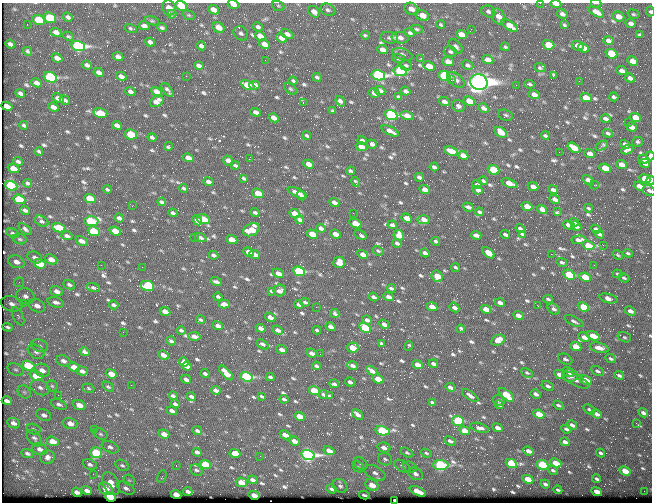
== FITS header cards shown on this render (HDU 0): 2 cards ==
NAXIS1  =                  650 / Width of table row in bytes
NAXIS2  =                  500 / Number of rows in table

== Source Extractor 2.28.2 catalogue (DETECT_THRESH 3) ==
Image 650 x 500 px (HDU 0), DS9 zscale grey, 1 PNG px = 1 image px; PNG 654 x 504 px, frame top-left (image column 1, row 500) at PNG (2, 3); each listed source drawn as its Kron ellipse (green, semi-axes under 4 px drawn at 4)
Background 358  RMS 1.4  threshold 4.33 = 3 sigma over >= 5 px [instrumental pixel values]
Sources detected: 724; of the 724, the 500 brightest by FLUX_AUTO listed and drawn (224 fainter detections omitted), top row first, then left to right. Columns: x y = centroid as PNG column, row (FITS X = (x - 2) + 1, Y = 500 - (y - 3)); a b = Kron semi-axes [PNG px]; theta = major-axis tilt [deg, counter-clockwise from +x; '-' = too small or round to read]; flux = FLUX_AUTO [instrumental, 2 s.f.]
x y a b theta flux
540 3 2 2 - 340
596 3 5 2 - 160
233 4 6 3 -15 580
556 4 5 3 - 580
181 6 6 4 -24 2700
278 6 6 5 - 140
169 8 7 6 - 1000
411 9 7 5 -27 770
214 10 6 4 -26 730
328 10 8 5 -26 240
488 11 7 5 -22 260
314 12 7 5 -41 480
596 12 8 4 -31 590
650 12 5 4 - 140
172 14 4 3 - 620
562 14 5 4 - 290
633 14 6 4 -15 160
189 15 6 4 -21 140
422 15 7 5 -21 1000
618 16 6 5 - 710
68 17 5 3 - 260
498 17 8 6 -64 630
50 18 6 5 - 4900
39 20 6 5 - 3600
152 21 7 4 -14 140
631 23 5 4 - 370
27 24 2 2 - 140
441 25 4 3 - 140
564 25 4 3 - 140
144 26 5 4 - 340
510 26 9 4 -34 1100
218 27 6 5 - 880
258 27 5 4 - 260
131 28 6 4 -16 170
162 28 5 3 - 200
417 29 6 4 -12 160
471 29 2 2 - 160
56 32 5 4 - 530
241 33 8 6 -46 270
410 33 5 4 - 210
287 34 6 4 -23 390
461 34 6 4 -24 860
365 35 4 3 - 150
640 35 4 3 - 140
68 36 6 4 -27 140
260 36 5 4 - 820
282 38 6 4 -26 860
389 38 9 5 -10 260
400 38 8 5 -8 490
608 40 5 4 - 330
150 42 5 4 - 320
10 44 5 4 - 290
264 44 6 4 -26 780
548 45 6 4 -20 3000
78 46 7 5 -18 28000
201 46 5 3 - 280
578 46 6 4 -25 540
456 47 8 5 -47 300
505 47 5 4 - 150
584 48 5 4 - 480
383 50 5 4 - 560
27 51 4 3 - 150
450 52 6 5 - 220
402 54 10 5 -18 280
611 54 6 4 -22 4900
118 57 5 4 - 420
57 58 5 4 - 550
399 58 6 4 -18 190
421 58 3 3 - 150
265 60 2 2 - 200
488 60 6 4 -22 690
632 61 5 4 - 860
448 62 6 4 -23 720
87 65 5 4 - 300
199 65 5 3 - 350
406 65 6 5 - 200
467 65 6 4 -28 250
429 66 6 4 -25 1200
540 68 6 4 -18 170
400 71 7 5 -9 9600
622 71 5 4 - 390
99 72 5 4 - 450
378 75 7 5 -16 23000
121 76 5 4 - 400
186 76 2 2 - 220
444 76 6 5 - 12000
553 76 4 3 - 220
50 77 7 5 -23 14000
317 77 5 3 - 180
630 78 5 4 - 350
451 80 2 2 - 960
456 80 10 6 -38 470
293 81 4 3 - 160
579 81 2 2 - 150
479 82 9 7 -24 130000
37 83 5 4 - 500
529 84 5 3 - 180
247 85 7 4 -24 2100
254 85 5 4 - 430
516 85 2 2 - 280
290 89 7 4 -40 140
167 90 8 3 -54 220
380 90 6 4 -23 530
130 91 5 3 - 310
405 91 5 3 - 260
157 92 6 4 -28 690
20 93 5 3 - 270
374 93 6 5 - 510
534 94 5 4 - 590
398 97 4 3 - 160
614 97 4 3 - 220
58 98 6 4 -29 420
586 98 6 4 -20 1500
65 100 5 3 - 220
157 101 7 5 31 590
340 101 5 4 - 330
469 101 6 4 -26 1500
303 102 3 2 - 530
444 102 6 4 -28 400
7 106 5 4 - 790
458 106 7 5 -26 290
53 107 6 4 -21 630
484 108 5 4 - 340
333 111 4 3 - 140
256 112 5 4 - 350
100 113 7 4 -16 2000
391 115 6 5 - 21000
505 115 7 5 -17 190
407 116 7 4 -14 780
635 117 6 4 -20 1500
274 118 5 4 - 610
606 119 5 3 - 290
628 122 2 2 - 330
24 125 4 3 - 210
117 125 5 3 - 340
631 127 5 4 - 660
390 131 9 3 -27 570
501 132 7 4 -34 1300
608 133 5 4 - 190
131 134 6 5 - 3700
307 136 4 3 - 160
545 136 4 3 - 160
152 137 4 3 - 220
362 140 5 3 - 310
638 142 5 5 - 190
372 144 5 4 - 340
625 144 5 3 - 280
168 146 4 3 - 150
361 146 6 4 -25 1000
602 146 7 4 29 240
574 148 7 4 -31 1500
627 150 6 4 27 300
39 151 4 3 - 150
451 151 7 4 -24 1300
559 152 2 2 - 340
590 154 5 4 - 640
463 155 5 4 - 600
650 156 4 3 - 640
188 158 5 4 - 730
249 159 3 2 - 1200
644 159 5 4 - 400
18 161 5 3 - 220
228 161 6 4 -56 480
645 163 5 4 - 390
308 164 5 4 - 690
235 165 4 3 - 210
622 165 5 4 - 690
434 167 4 3 - 210
605 168 6 4 -23 2100
13 169 6 4 -23 1300
493 170 6 4 -23 3600
351 171 4 3 - 160
419 177 4 3 - 250
243 178 4 3 - 150
645 179 6 4 -25 2300
588 180 7 4 -40 450
650 180 4 3 - 930
483 181 4 3 - 150
209 182 5 3 - 400
356 182 5 3 - 140
28 183 4 3 - 220
509 183 8 4 -21 920
477 185 5 3 - 300
594 185 4 2 - 180
11 186 6 4 -21 9200
639 186 5 4 - 560
533 187 5 4 - 620
184 188 4 3 - 160
107 189 4 3 - 160
425 190 5 4 - 680
478 190 5 4 - 290
553 190 5 3 - 250
649 190 6 5 - 240
258 193 6 4 -23 1700
297 193 10 4 -24 620
301 196 5 3 - 330
90 198 6 4 -22 2700
19 199 6 4 -20 5100
555 199 5 3 - 390
162 202 4 3 - 200
334 202 5 3 - 350
132 206 2 2 - 200
527 206 5 4 - 1100
468 207 5 3 - 280
588 208 4 3 - 140
542 209 5 4 - 650
25 210 5 3 - 250
558 211 4 3 - 180
479 212 4 3 - 200
173 213 4 3 - 220
255 213 4 3 - 210
295 213 5 4 - 1000
353 213 2 2 - 190
119 218 5 3 - 290
407 218 5 4 - 810
203 219 7 5 -17 2600
197 220 5 3 - 410
300 220 4 3 - 260
424 220 6 4 0 700
41 221 7 5 -30 230
91 221 7 5 -2 7000
574 222 5 3 - 270
355 224 6 4 -24 1900
392 225 4 3 - 240
568 225 6 4 -15 660
576 226 5 4 - 440
59 228 7 4 -15 3700
321 228 5 3 - 380
520 228 4 3 - 200
25 229 8 4 -40 230
596 229 5 3 - 260
251 230 9 6 24 2000
94 231 6 4 -24 4700
115 231 6 4 -21 1800
13 233 6 4 -29 210
312 234 6 4 -26 2200
336 234 5 4 - 800
505 234 5 3 - 230
522 234 4 3 - 160
600 234 4 3 - 200
360 235 6 3 -33 250
399 235 5 5 - 1100
476 235 5 3 - 380
67 236 6 4 -18 300
195 238 2 2 - 260
200 238 6 4 -20 220
20 239 7 5 -17 180
232 240 6 4 -22 1500
579 240 7 4 4 450
82 241 6 4 -29 660
436 241 4 3 - 180
397 243 4 3 - 210
603 245 2 2 - 450
588 246 6 4 -18 2400
378 251 6 4 -22 140
248 252 5 4 - 840
425 253 5 3 - 300
488 253 7 4 -41 890
628 253 5 3 - 160
255 254 5 4 - 480
363 254 6 4 -30 620
551 254 2 2 - 1000
213 255 5 3 - 220
618 255 5 3 - 140
35 257 8 5 -26 320
51 259 6 4 -23 690
16 262 8 6 -22 660
562 262 5 3 - 170
339 263 6 5 - 800
40 264 6 4 -22 2800
101 265 2 2 - 310
594 265 2 2 - 140
142 267 2 2 - 220
455 268 4 3 - 160
299 271 6 4 -21 8700
278 273 6 4 -26 690
618 274 5 3 - 160
569 275 6 4 -31 4500
437 276 6 5 - 1500
585 277 6 4 -24 2400
624 278 5 4 - 160
19 282 5 4 - 160
216 282 5 3 - 240
69 285 6 4 -25 230
147 286 7 4 -13 5300
93 288 7 4 -19 180
391 288 4 3 - 190
280 290 6 5 - 500
57 291 6 4 -20 510
271 291 4 3 - 170
25 296 9 7 -22 520
218 297 4 3 - 190
373 297 5 3 - 270
389 297 5 3 - 580
608 298 9 4 -14 770
548 299 4 2 - 150
56 302 8 5 -17 380
305 302 5 3 - 210
24 303 4 4 - 180
500 303 5 3 - 390
12 304 11 7 -16 400
224 304 6 4 -1 520
114 305 4 3 - 220
299 305 4 3 - 220
37 306 8 6 -27 660
538 306 3 2 - 450
316 307 2 2 - 720
432 307 5 4 - 890
454 307 5 4 - 470
583 307 6 4 -22 3300
486 309 5 4 - 1200
554 309 7 5 -35 280
165 311 5 4 - 830
630 311 6 4 -25 470
335 313 5 3 - 210
518 315 5 3 - 600
18 316 10 5 -63 290
270 317 5 4 - 520
201 320 4 3 - 160
367 320 5 3 - 370
574 321 10 4 -26 280
384 324 5 3 - 430
218 326 5 4 - 450
8 327 5 3 - 220
331 327 5 3 - 400
261 328 5 4 - 460
365 328 6 4 -29 3900
461 329 4 3 - 160
181 330 4 3 - 180
278 330 5 3 - 440
317 330 4 3 - 160
123 332 2 2 - 380
194 336 6 4 -8 480
593 336 7 4 -19 1800
584 337 6 4 -25 660
624 337 7 5 -16 150
498 340 7 5 28 870
171 341 5 3 - 220
381 344 4 3 - 170
263 345 7 3 -34 320
40 346 8 6 -20 280
409 346 5 3 - 160
352 347 6 5 - 1500
576 347 6 4 -24 1600
599 348 9 5 -14 780
282 349 5 3 - 460
36 352 9 6 -34 370
84 352 5 3 - 260
311 353 5 3 - 420
320 354 2 2 - 150
163 355 5 3 - 730
565 359 7 5 -26 330
610 359 6 4 -26 190
63 361 7 5 -23 380
184 362 5 4 - 470
433 364 5 3 - 300
28 365 6 4 -21 3500
418 365 5 4 - 1000
187 366 5 4 - 410
316 366 4 3 - 190
352 366 5 3 - 290
74 367 6 4 -23 1600
16 370 8 6 -28 290
42 370 8 6 -21 700
82 371 6 4 -18 370
372 371 6 3 -32 530
597 371 7 4 -27 250
569 372 6 4 -35 290
226 373 9 4 -47 1300
527 373 6 4 -27 170
111 374 6 4 -22 1400
205 374 4 3 - 220
559 374 6 4 -26 590
570 375 8 6 -10 430
619 375 5 3 - 210
36 376 7 5 -19 2100
246 377 6 4 -20 12000
270 377 4 2 - 150
186 379 5 3 - 310
378 379 5 4 - 1500
576 380 15 5 -26 380
586 380 7 4 -29 1200
350 382 5 3 - 260
334 384 5 3 - 230
131 385 2 2 - 160
52 386 5 5 - 180
548 386 6 4 -28 290
40 387 10 7 -26 460
108 387 6 4 -36 140
450 387 5 3 - 330
88 388 6 4 -20 140
216 390 5 3 - 430
314 391 6 4 -24 3000
24 392 7 6 - 240
323 394 4 3 - 210
536 394 5 3 - 370
58 395 2 2 - 390
506 395 9 4 -41 2800
173 396 4 3 - 210
191 396 5 3 - 270
261 396 4 2 - 140
329 396 4 2 - 140
470 396 9 4 -35 330
284 399 4 3 - 210
499 400 6 5 - 330
7 401 5 4 - 360
432 402 4 3 - 150
59 404 8 5 -23 300
175 404 4 3 - 220
79 405 6 5 - 880
499 405 5 3 - 150
558 405 5 3 - 190
589 410 6 4 -37 150
172 411 5 3 - 290
643 413 5 3 - 340
539 414 6 4 -24 2000
597 414 5 3 - 450
44 415 8 5 -26 370
358 415 6 3 -39 350
299 416 5 4 - 1200
458 421 6 5 - 6300
13 423 6 5 - 480
70 423 7 5 -18 770
636 423 3 2 - 170
572 425 5 3 - 300
480 428 9 4 -16 460
497 428 5 4 - 500
33 429 7 5 -17 170
94 429 3 3 - 140
566 429 5 3 - 240
197 431 5 3 - 240
382 431 7 4 -10 8900
465 431 5 4 - 1400
100 434 7 5 -27 180
164 434 5 4 - 800
285 435 5 4 - 780
34 438 9 6 -49 310
53 441 6 4 -19 1500
295 441 5 3 - 590
450 441 6 4 -26 280
565 442 5 3 - 330
110 447 9 5 -23 350
384 447 6 5 - 450
40 449 8 6 -22 420
329 451 6 4 -28 810
528 451 5 3 - 560
197 452 5 3 - 320
27 453 6 4 -22 230
96 453 6 5 - 4500
235 453 5 4 - 1300
407 453 7 4 -29 160
426 453 6 4 -20 150
601 453 4 3 - 210
308 455 7 5 -14 33000
260 456 2 2 - 610
47 457 7 7 - 410
385 459 7 6 - 210
556 463 6 4 -24 1800
90 464 7 5 -22 280
205 464 6 4 -23 3400
360 464 7 6 - 190
511 464 6 4 -26 5600
122 465 7 5 -30 220
441 465 8 5 -3 13000
542 465 6 4 -25 8000
176 466 3 2 - 210
402 466 9 5 -30 260
358 467 6 5 - 150
410 467 7 5 -22 180
196 470 6 5 - 210
553 470 5 3 - 170
625 471 6 4 -27 1900
375 473 11 6 -26 520
93 474 2 2 - 290
415 474 8 5 -29 470
162 477 6 4 69 140
528 479 6 4 -24 2000
597 479 4 3 - 180
129 480 6 4 -42 190
253 480 5 3 - 290
241 482 5 4 - 1600
111 484 12 7 -63 1100
545 484 5 3 - 290
372 485 7 5 -31 1500
340 486 8 6 -32 280
126 488 9 5 -28 340
106 489 7 5 -36 790
332 489 5 3 - 260
87 490 5 3 - 460
558 490 4 3 - 150
188 491 5 3 - 320
418 491 9 4 -24 1300
644 491 2 2 - 420
77 492 5 4 - 440
597 492 5 4 - 760
176 494 5 4 - 1100
254 495 5 4 - 860
364 495 5 3 - 200
110 497 6 4 -20 12000
395 500 4 3 - 430
At the frame edge (FLAGS 8, measured only in part): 10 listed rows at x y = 540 3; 596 3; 233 4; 556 4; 181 6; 650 12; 650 156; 650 180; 649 190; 395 500
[224 fainter detections neither listed nor drawn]